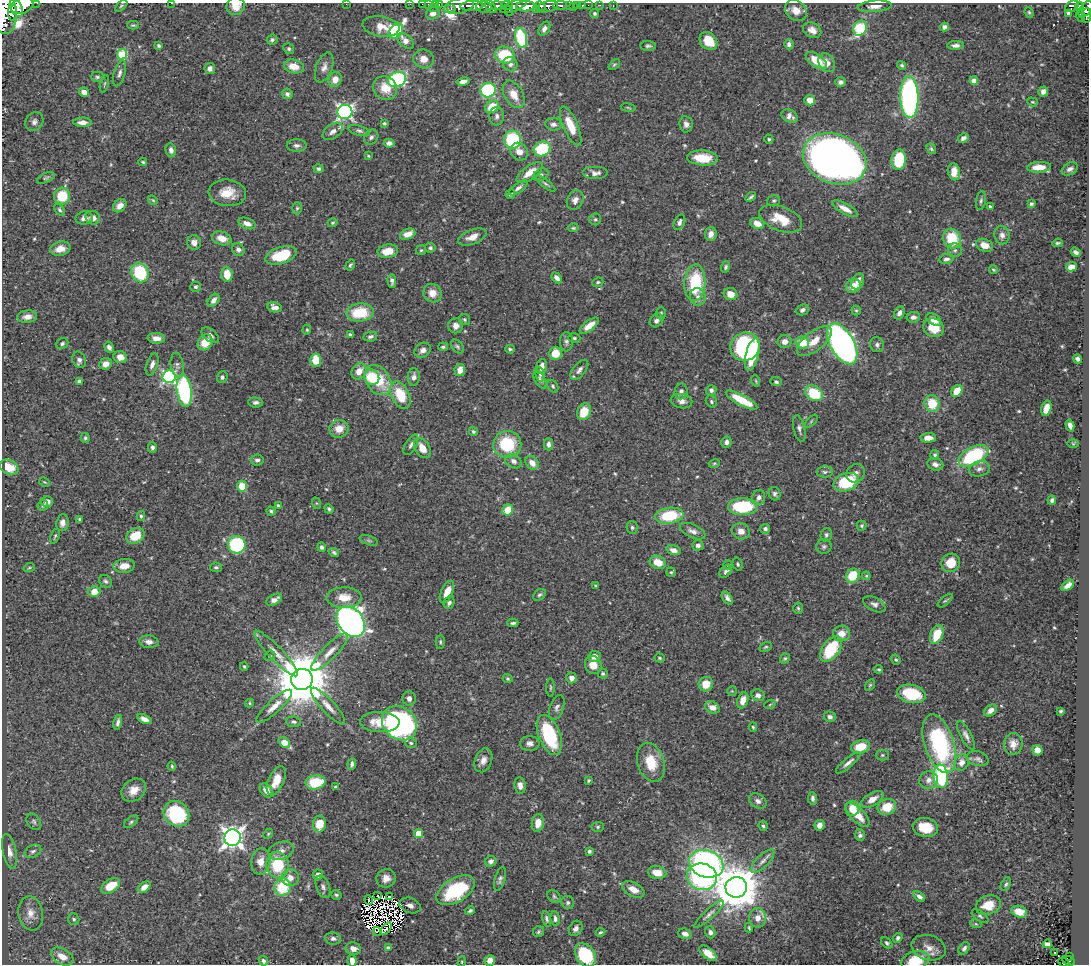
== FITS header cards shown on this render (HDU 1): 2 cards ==
NAXIS1  =                 1087
NAXIS2  =                  962

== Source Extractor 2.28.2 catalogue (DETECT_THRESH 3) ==
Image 1087 x 962 px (HDU 1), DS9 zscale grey, 1 PNG px = 1 image px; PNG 1091 x 966 px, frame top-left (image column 1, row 962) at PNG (2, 3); each listed source drawn as its Kron ellipse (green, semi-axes under 4 px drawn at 4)
Background 0.438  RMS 0.019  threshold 0.0556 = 3 sigma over >= 5 px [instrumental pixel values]
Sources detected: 574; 15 with non-positive FLUX_AUTO (blend fragments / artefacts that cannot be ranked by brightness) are neither listed nor drawn; of the other 559, the 500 brightest by FLUX_AUTO listed and drawn (59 fainter detections omitted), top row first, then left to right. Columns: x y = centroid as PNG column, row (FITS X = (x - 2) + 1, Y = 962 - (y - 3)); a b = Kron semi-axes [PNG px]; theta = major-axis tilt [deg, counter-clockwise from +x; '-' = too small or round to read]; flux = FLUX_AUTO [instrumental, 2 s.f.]
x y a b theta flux
37 3 2 2 - 11
171 3 2 2 - 6.8
346 4 2 2 - 74
410 4 2 2 - 4.7
422 4 2 2 - 3.2
429 4 3 2 - 8.5
435 4 2 2 - 5.3
439 4 3 2 - 10
507 5 6 4 9 70
578 5 3 3 - 16
588 5 2 2 - 1.9
600 5 3 2 - 3.2
22 6 11 8 23 950
121 6 7 3 45 1.8
236 6 9 8 - 15
459 6 15 7 13 370
472 6 11 5 3 390
497 6 6 4 4 190
514 6 14 5 20 240
525 6 9 5 4 1500
541 6 5 3 - 170
560 6 7 4 4 65
569 6 3 3 - 34
582 6 4 3 - 12
613 6 3 2 - 11
875 6 17 5 5 8.4
1072 6 7 5 33 85
1079 6 4 3 - 51
434 7 3 2 - 3.1
484 7 8 6 -10 110
491 7 7 3 -51 100
547 7 11 5 11 430
573 7 3 2 - 1.8
16 8 9 5 -60 540
451 9 3 2 - 29
1086 9 9 5 54 260
537 10 4 2 - 86
796 10 12 9 -41 14
509 11 5 2 - 57
12 12 8 4 -89 390
1029 12 5 4 - 1.7
4 13 21 13 -87 1500
433 13 7 6 - 7.5
595 13 4 4 - 2.5
1068 13 4 3 - 4.8
1087 15 7 3 86 94
1080 16 6 2 -73 22
133 25 6 4 0 1.7
381 26 18 10 -8 16
944 27 4 4 - 4.3
860 28 8 6 58 76
544 29 7 5 59 5.2
812 30 10 7 -30 8.4
396 31 8 6 51 160
521 38 10 6 -77 93
272 40 5 5 - 2.7
406 41 10 6 -41 6.9
708 41 10 8 -46 27
789 44 5 4 - 3.7
159 45 4 3 - 2.1
956 45 8 4 2 4.4
648 46 7 5 -4 2.9
289 49 5 5 - 2.5
122 54 5 5 - 68
505 55 10 8 -21 59
424 59 10 9 - 11
816 60 12 6 -35 28
827 63 10 7 -57 11
510 64 7 7 - 4.4
614 65 7 4 40 1.8
902 65 5 3 - 2
294 66 10 6 -14 15
324 67 16 8 70 7.9
210 68 5 5 - 5
120 73 13 5 72 4.8
97 77 7 5 0 2.5
335 79 7 6 - 11
397 79 9 7 24 160
463 81 6 4 12 6.5
974 81 4 4 - 14
840 82 5 5 - 4
104 84 9 3 75 1.6
385 88 12 11 - 23
488 90 7 7 - 120
84 92 5 4 - 9.7
1043 92 5 5 - 6.8
287 94 5 5 - 3.5
514 94 15 9 -60 17
909 97 21 9 -88 320
810 100 5 5 - 12
1032 102 5 4 - 1.7
492 107 7 6 - 30
628 108 7 3 -9 1.5
345 112 7 7 - 360
497 116 9 7 89 4.5
790 116 9 6 -29 7
34 122 10 8 54 5.2
82 122 9 5 -1 7.7
384 123 3 3 - 1.8
553 124 8 6 -9 4.9
686 124 8 6 -82 5.9
571 126 21 7 -67 27
333 131 11 7 36 7.5
359 131 11 5 -16 3.5
371 137 8 6 55 3.7
963 138 6 4 30 4.2
769 139 4 4 - 1.8
512 140 9 8 - 89
389 143 5 4 - 5.5
297 145 10 6 1 4.7
542 149 8 7 - 67
931 149 6 3 -53 2
171 150 7 5 -78 5.2
519 152 9 8 - 9.9
368 156 4 3 - 1.5
703 158 15 7 -4 29
835 159 33 24 -21 1500
899 160 10 7 83 58
143 162 4 3 - 1.6
1039 167 12 5 3 17
318 169 5 4 - 3
1070 169 8 6 27 5
530 172 15 7 35 17
954 172 8 6 -77 18
595 173 13 6 0 6.8
541 175 8 6 29 3.6
46 178 9 4 24 2.8
545 183 12 4 -37 3.1
518 188 11 4 36 4.2
227 193 18 13 -6 24
510 194 5 4 - 2.1
62 196 8 8 - 37
751 197 6 3 39 2.4
153 200 5 4 - 1.5
575 200 10 8 62 7.2
774 201 6 5 - 2.3
981 201 9 5 80 3.1
1031 204 4 4 - 2.2
120 206 7 5 44 9.4
990 206 4 3 - 1.7
297 208 6 5 - 2.1
845 209 14 5 -29 10
59 210 6 4 -51 2.2
84 218 9 6 13 6.2
93 218 7 6 - 7.9
595 219 6 6 - 2.4
781 219 23 12 -22 29
679 222 8 5 67 4.1
247 223 9 5 -21 6.9
333 223 5 4 - 1.9
757 223 7 5 -23 11
573 228 5 3 - 1.7
408 234 8 5 22 12
711 234 7 6 - 8.8
1002 235 9 7 -81 5.9
472 237 15 7 22 11
222 238 10 6 -17 15
952 239 10 8 -66 46
194 242 7 6 - 7.2
1058 243 5 3 - 1.9
984 245 9 6 -21 11
430 248 5 5 - 2.7
60 249 10 7 14 13
238 249 7 6 - 4.5
421 250 5 5 - 1.8
955 250 7 7 - 3.6
388 251 10 6 9 22
1076 252 5 4 - 4
281 255 16 8 18 56
947 259 7 5 12 4
350 265 6 3 55 2.1
726 267 6 4 73 2.4
1071 267 5 4 - 11
993 270 5 4 - 1.6
140 272 10 8 -62 65
227 274 7 5 -87 20
557 278 6 4 -49 5.8
392 281 7 4 -89 3.7
858 281 8 6 61 8.8
598 282 6 4 23 2.2
695 283 18 10 86 75
853 286 8 6 23 15
196 287 5 5 - 2.8
432 293 9 9 - 15
731 294 7 6 - 13
698 297 8 8 - 6.6
214 300 7 5 51 6
275 307 7 5 -13 6.6
802 310 6 5 - 4.3
856 310 5 4 - 1.6
360 312 13 9 4 45
661 313 6 5 - 2
899 313 7 5 63 4.8
27 317 10 6 6 8.1
913 317 7 5 5 4.2
464 319 5 5 - 2.1
934 319 8 5 -31 12
656 320 7 6 - 4.8
456 326 7 7 - 7.8
589 326 11 5 37 14
934 328 10 9 - 28
307 330 5 4 - 1.4
210 335 10 6 -41 5.2
350 335 4 3 - 2.2
370 337 7 5 11 3.4
156 338 8 5 -5 10
574 338 6 5 - 2.5
785 341 7 6 - 8.6
814 341 21 9 38 20
205 342 8 7 - 24
566 342 9 6 87 4.2
62 343 6 5 - 2.7
802 343 7 6 - 29
842 344 22 12 -60 560
877 345 7 7 - 4
109 347 6 4 -59 4.3
443 347 5 4 - 2.3
457 347 8 5 -50 2.6
745 347 15 14 - 200
510 349 5 4 - 2.1
423 350 8 7 - 6.4
555 353 6 6 - 25
752 354 17 6 76 45
120 357 7 6 - 14
1078 359 5 4 - 3.5
79 360 8 6 -66 4.3
316 360 6 5 - 27
106 364 6 5 - 9.7
152 365 11 5 71 6.1
177 365 13 6 -81 4.9
542 366 8 5 75 8.7
460 370 6 5 - 11
579 370 12 6 52 6.1
359 371 8 7 - 13
540 374 7 4 -82 2.7
169 377 6 6 - 220
222 377 6 5 - 3.1
372 377 8 7 - 43
414 377 8 6 84 5.7
378 380 16 12 -55 46
540 380 10 5 -61 3.6
79 381 4 3 - 3.6
756 381 6 3 -71 1.5
776 382 6 4 -19 2.6
553 386 7 5 -55 2.1
711 390 5 5 - 4.2
184 391 16 7 -81 200
681 391 8 6 78 4.7
957 391 6 5 - 21
814 393 9 7 -31 47
400 395 14 8 -65 43
742 400 17 5 -28 36
681 401 11 7 -11 7.3
711 401 6 5 - 2.4
255 402 7 5 -4 3.5
932 403 8 7 - 32
1046 408 8 5 75 14
584 412 8 6 67 23
811 421 8 3 45 1.6
1070 425 6 4 -73 5.6
799 428 13 5 -77 4.2
339 429 9 8 - 14
473 431 5 4 - 2.2
85 438 5 4 - 2.1
928 438 8 5 2 9.3
726 442 5 5 - 4.5
507 444 14 13 - 63
548 444 6 4 90 4.6
1073 444 6 4 -2 1.4
411 445 11 5 60 4.4
152 447 5 4 - 3.4
422 448 11 7 -57 17
935 455 5 4 - 2.2
973 456 16 8 27 130
257 460 6 5 - 3.6
513 461 9 6 -29 6.1
532 463 7 6 - 10
714 463 6 3 19 1.4
935 464 8 6 -17 5.4
9 467 10 7 -26 16
979 469 10 7 11 5.1
825 472 8 5 2 3.3
855 473 10 8 43 6.4
44 482 6 4 -26 1.5
846 482 13 8 19 73
242 486 5 5 - 27
775 494 7 5 -69 3.4
759 498 7 6 - 5.2
1052 500 4 4 - 3.2
47 501 6 5 - 7.6
316 503 6 4 -71 1.6
43 505 6 5 - 2.7
278 506 4 4 - 2.8
743 507 14 8 0 75
329 509 5 4 - 2.2
508 510 5 5 - 24
271 511 5 4 - 2.4
141 516 5 4 - 2.1
669 516 14 8 8 59
79 519 4 3 - 1.6
62 523 8 6 81 6
862 526 5 5 - 1.8
632 527 6 5 - 2.4
765 529 5 5 - 3.4
693 531 13 6 -24 6.5
741 531 9 8 - 10
826 535 7 5 74 3.4
55 536 8 3 68 1.9
135 536 10 7 32 33
369 540 9 4 -18 2.7
237 545 9 8 - 140
698 545 6 5 - 4.2
824 546 8 7 - 3.4
322 547 4 4 - 3.1
674 550 7 4 -17 6.4
334 552 5 3 - 2.4
658 562 8 6 -23 20
951 563 10 9 - 23
738 564 6 4 -74 2
728 565 4 4 - 1.7
124 566 11 7 6 11
216 567 6 4 -9 2.4
29 568 6 3 19 1.4
671 572 4 4 - 1.7
726 572 7 5 46 3.5
853 576 7 6 - 35
866 576 4 4 - 1.4
105 581 7 5 -41 2.8
1068 585 7 4 37 7
595 586 4 3 - 1.4
94 592 6 5 - 16
447 592 12 6 66 17
539 595 7 5 36 2.6
344 598 17 10 0 23
727 598 7 4 -56 4
274 600 8 5 29 7.7
945 601 9 3 39 1.9
449 603 6 5 - 3.2
874 604 12 6 -27 5.3
798 608 5 4 - 1.9
351 622 17 12 -51 670
513 623 5 3 - 2.5
841 633 8 8 - 12
937 635 10 6 67 34
149 642 10 6 -5 6.6
440 642 7 4 89 2.1
766 647 6 4 27 1.9
831 649 14 8 54 52
330 652 25 7 45 14
276 653 30 7 -47 16
270 656 6 5 - 2
594 656 6 5 - 10
660 658 5 4 - 1.8
785 658 5 4 - 2.3
896 660 5 4 - 2
593 665 9 8 - 15
244 666 4 3 - 1.6
879 669 4 4 - 1.8
603 673 5 5 - 2.2
508 678 5 4 - 1.5
571 678 5 5 - 7.1
302 679 11 10 - 9100
706 684 7 7 - 18
870 685 6 4 58 1.8
550 687 9 3 90 1.8
732 691 5 4 - 1.4
911 694 14 9 -13 58
758 695 6 6 - 5.4
409 698 7 6 - 5.5
743 700 8 5 70 11
249 703 4 4 - 1.8
770 704 6 3 21 1.5
274 706 23 6 43 13
328 706 24 6 -47 12
557 707 13 7 70 5.3
712 707 8 5 -25 9.2
990 710 7 5 40 6.1
1061 711 3 3 - 1.6
830 717 6 5 - 3.9
144 719 7 4 -21 7.4
118 722 7 4 77 4.2
294 722 7 5 -10 2.8
380 722 20 10 -2 24
399 723 18 16 -42 330
753 727 4 4 - 1.6
549 735 21 10 -68 94
966 735 16 5 -63 5.6
284 743 6 4 -40 28
411 743 6 4 -15 2.5
530 743 10 7 1 6
939 744 30 15 -72 160
1013 744 11 9 88 8.8
861 747 9 6 13 28
1037 750 5 5 - 7.4
882 755 6 5 - 2.1
978 759 11 7 -16 4.4
483 760 12 8 69 8.1
651 762 20 13 -72 33
962 762 9 7 61 7.7
848 763 15 4 40 6.4
352 764 6 3 83 2.8
172 766 4 3 - 1.5
941 776 12 7 -87 120
276 780 15 8 66 18
929 780 9 8 - 7.4
588 781 3 3 - 1.7
315 782 10 7 9 41
520 785 8 5 -82 6.9
335 787 3 3 - 1.9
134 790 13 10 40 13
266 790 8 5 -51 11
813 798 6 4 -79 3.6
872 799 12 6 31 11
758 801 9 7 -35 5.3
887 807 9 8 - 25
852 808 8 7 - 20
176 814 14 12 -41 87
857 815 16 7 -46 21
34 822 9 6 -56 3.2
131 822 8 4 38 2.4
538 823 9 6 81 12
319 824 8 6 81 24
819 825 5 5 - 5.8
763 826 5 4 - 2.1
598 827 6 5 - 2
925 827 13 9 -11 25
268 834 5 4 - 1.5
418 834 4 4 - 30
860 835 6 5 - 3.3
233 838 8 8 - 820
9 851 17 7 -78 9.7
33 851 9 6 27 3.9
281 851 13 9 17 8.1
589 851 3 3 - 3
261 861 13 9 81 15
491 861 6 5 - 4.7
763 861 15 6 44 6.7
706 864 17 13 -20 370
278 865 13 11 -86 55
657 873 9 6 -11 16
318 875 5 5 - 7.6
702 877 15 13 -15 180
290 878 8 8 - 10
386 878 9 9 - 9
500 879 12 5 74 4
1006 884 7 4 65 2.4
111 886 10 6 33 29
144 887 7 4 38 10
283 887 8 8 - 55
323 887 12 6 -69 4.7
736 887 10 10 - 5000
633 889 12 7 -27 13
456 890 21 12 31 95
336 895 5 4 - 2.6
378 896 4 2 - 2.1
389 896 4 2 - 2.8
554 896 7 5 -43 2.5
919 896 7 4 -37 4.8
369 900 5 2 - 1.6
568 903 7 6 - 3
410 905 11 7 -20 7
988 905 13 9 17 21
470 911 5 3 - 2.6
1019 912 8 5 -18 14
31 913 17 12 -79 16
709 914 20 4 42 5.8
980 916 10 5 -35 2.5
758 918 10 8 -89 11
74 919 6 5 - 2.3
547 919 8 4 -77 3.2
555 919 7 4 -83 3.7
976 924 6 3 -18 1.5
576 928 8 6 59 4.9
749 928 4 3 - 1.6
386 929 7 2 53 2.8
377 931 4 2 - 2
538 932 5 5 - 2.4
601 932 5 4 - 1.9
710 932 6 5 - 4.7
685 934 7 5 -18 6.9
898 938 5 4 - 3.3
333 939 8 6 -10 4.4
887 943 6 4 -45 2.3
1047 944 5 4 - 6.5
388 948 4 4 - 5.7
928 948 17 12 -16 13
964 948 7 5 55 4.2
353 949 8 6 -10 6.9
708 953 10 5 -40 17
1055 953 2 2 - 1.5
585 955 13 9 -55 80
1070 956 3 2 - 11
62 957 12 7 -29 13
490 960 5 5 - 7.9
263 961 5 4 - 2.9
352 961 6 4 -82 8.7
915 961 14 9 16 37
1069 961 7 4 -23 51
462 962 5 4 - 1.5
1064 962 6 3 -25 30
At the frame edge (FLAGS 8, measured only in part): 16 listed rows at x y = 37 3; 171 3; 346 4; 410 4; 422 4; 429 4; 435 4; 439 4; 236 6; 1086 9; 4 13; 1087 15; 585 955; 352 961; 915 961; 1064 962
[59 fainter detections neither listed nor drawn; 15 non-positive-flux detections neither listed nor drawn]